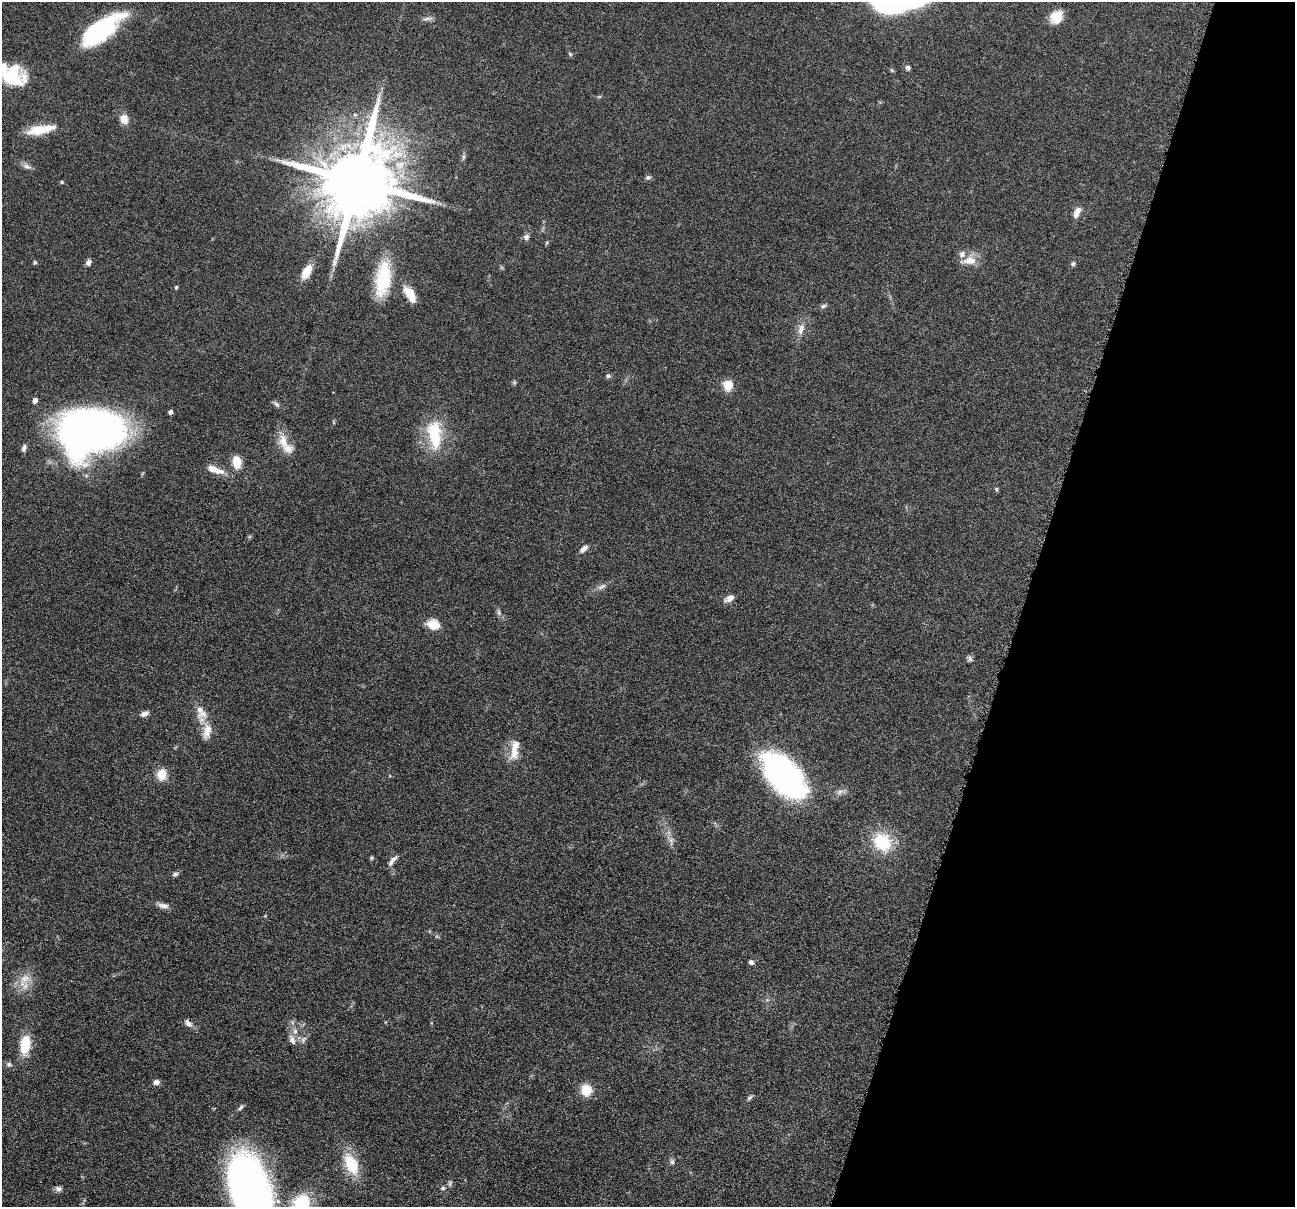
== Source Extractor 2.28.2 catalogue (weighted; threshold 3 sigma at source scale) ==
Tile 8 of 4 x 4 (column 4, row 2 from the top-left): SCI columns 3886-5178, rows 2662-3866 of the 5183 x 5197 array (HDU 1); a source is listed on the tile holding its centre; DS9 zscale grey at full resolution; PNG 1297 x 1209 px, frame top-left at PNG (2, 2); no overlay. Shown black and unused: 21% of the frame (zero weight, under 4 of 8 exposures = <1% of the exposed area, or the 3 px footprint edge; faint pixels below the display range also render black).
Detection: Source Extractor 2.28.2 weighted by HDU 2 'WHT'; one run over the whole footprint, this tile lists its part. Background 0.0365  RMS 0.0036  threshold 0.0148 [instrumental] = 3 sigma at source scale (4.09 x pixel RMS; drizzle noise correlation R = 1.36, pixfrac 0.8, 0.05/0.05 arcsec/px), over >= 5 px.
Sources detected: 82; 1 inside a brighter object's white glare — not listed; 5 inside a brighter listed object's ellipse — not listed separately; the other 76 listed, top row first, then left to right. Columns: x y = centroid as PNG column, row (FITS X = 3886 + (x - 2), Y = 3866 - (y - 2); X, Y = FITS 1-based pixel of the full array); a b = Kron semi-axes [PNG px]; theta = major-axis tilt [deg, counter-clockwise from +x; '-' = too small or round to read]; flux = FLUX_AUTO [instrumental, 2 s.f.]
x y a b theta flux
1056 17 15 12 52 5.5
427 19 12 5 12 1.1
100 30 49 16 39 37
570 54 7 4 -45 0.48
908 68 6 6 - 0.91
12 75 20 19 - 17
355 115 6 4 0 0.54
124 119 10 8 -74 3.3
41 129 31 9 11 8.8
463 157 7 4 72 0.59
27 166 11 7 -17 1.4
648 177 7 6 - 0.82
357 181 20 17 70 5400
62 182 4 4 - 0.45
1077 212 13 6 61 2.6
526 237 7 6 - 1.3
547 242 5 3 - 0.39
969 261 21 10 5 4.2
35 262 5 4 - 0.44
88 262 7 6 - 1.2
1073 264 6 5 - 0.7
307 272 13 7 62 7.1
383 279 38 15 82 18
176 287 5 4 - 0.41
410 294 19 9 -56 5.9
823 306 8 5 13 0.75
801 329 16 8 73 2.5
608 376 7 5 -9 0.74
514 382 6 5 - 0.48
727 385 10 8 -76 5.6
35 400 5 4 - 1.7
276 404 10 5 -34 0.88
171 412 5 4 - 0.88
90 431 53 37 6 230
435 434 39 17 -84 16
283 441 21 11 -79 5.3
24 448 10 5 77 1.1
237 462 11 8 -84 6.3
215 470 25 8 -19 4.2
996 489 6 4 -90 0.4
584 549 12 5 41 1.5
602 586 13 6 26 1.4
730 598 12 7 29 2
499 612 8 4 -82 0.75
433 624 12 9 -15 5.8
970 659 8 6 85 0.81
201 712 22 13 -63 4.8
144 714 10 6 15 1.5
514 751 28 10 87 5.1
161 774 11 9 80 5.2
784 775 53 27 -48 86
671 840 9 6 -78 1.4
882 842 18 16 -42 16
372 858 5 4 - 0.41
392 861 14 5 53 1.6
175 874 8 6 27 0.85
163 905 15 6 -10 1.8
751 962 6 5 - 0.88
25 978 19 12 38 4.8
188 1023 13 7 -48 1.5
295 1031 8 7 - 1.3
303 1039 9 6 51 1.1
292 1040 16 7 -64 1.8
25 1045 21 11 83 8.6
9 1064 9 5 -21 0.81
156 1082 7 6 - 1.4
586 1090 12 11 - 5.9
749 1098 9 4 40 0.65
240 1108 10 4 44 0.76
672 1162 8 6 76 0.79
351 1164 19 11 -64 13
450 1184 9 4 -90 0.66
443 1188 6 5 - 0.59
58 1189 8 7 - 1.2
249 1189 66 31 -70 220
301 1204 21 16 65 20
Isophote crosses this tile's border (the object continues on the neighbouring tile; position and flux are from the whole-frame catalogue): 4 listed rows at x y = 12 75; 90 431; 249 1189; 301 1204